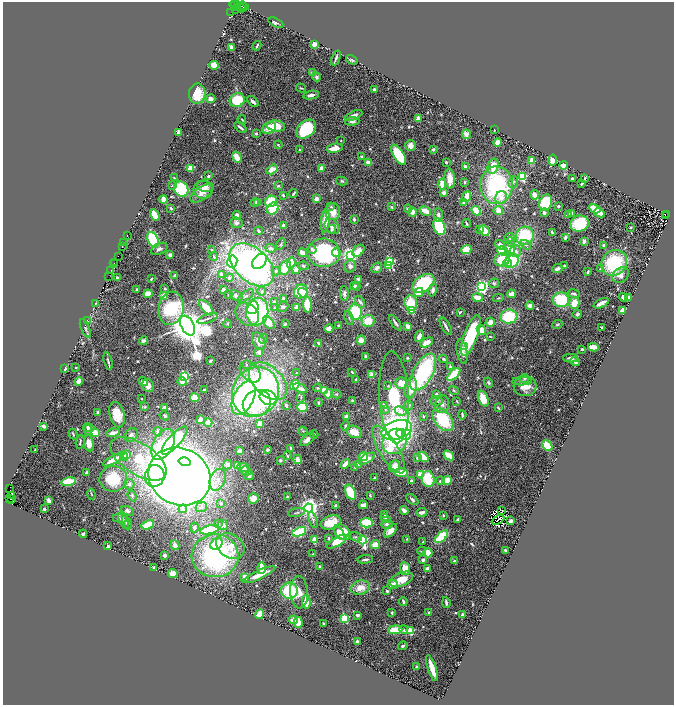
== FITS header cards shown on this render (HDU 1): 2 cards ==
NAXIS1  =                 1343
NAXIS2  =                 1405

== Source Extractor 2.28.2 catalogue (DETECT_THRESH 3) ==
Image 1343 x 1405 px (HDU 1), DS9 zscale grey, zoomed out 1/2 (1 PNG px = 2 x 2 image px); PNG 676 x 707 px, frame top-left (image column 2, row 1405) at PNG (3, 2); each listed source drawn as its Kron ellipse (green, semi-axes under 4 px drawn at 4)
Background 0.797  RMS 0.04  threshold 0.119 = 3 sigma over >= 5 px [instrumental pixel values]
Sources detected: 747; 48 cannot appear on this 1/2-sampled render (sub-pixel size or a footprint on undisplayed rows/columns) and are neither listed nor drawn; of the other 699, the 500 brightest by FLUX_AUTO listed and drawn (199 fainter detections omitted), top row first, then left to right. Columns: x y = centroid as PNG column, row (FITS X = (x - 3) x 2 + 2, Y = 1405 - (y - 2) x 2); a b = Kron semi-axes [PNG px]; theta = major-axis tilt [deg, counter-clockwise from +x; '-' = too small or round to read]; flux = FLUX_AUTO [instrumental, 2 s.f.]
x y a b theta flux
235 5 2 1 - 36
239 6 10 2 -11 150
243 6 4 2 - 100
237 7 4 2 - 440
241 8 2 1 - 17
235 9 2 1 - 32
231 12 2 1 - 59
276 23 8 3 -26 27
314 44 2 2 - 270
257 46 5 2 - 16
232 48 3 3 - 39
336 58 8 2 68 21
352 60 6 3 -34 14
214 65 5 4 - 64
312 73 3 3 - 12
317 77 4 4 - 20
301 88 5 2 - 8.4
374 89 3 2 - 11
197 94 10 8 85 180
311 95 8 3 11 47
210 99 5 4 - 37
237 100 7 7 - 280
253 102 7 3 -45 29
354 116 9 4 24 44
418 118 2 2 - 210
242 120 4 2 - 9.1
352 121 7 4 4 28
276 126 9 5 -8 160
240 127 7 3 -39 19
269 128 7 5 28 99
306 129 11 8 43 570
495 130 2 2 - 10
179 133 2 2 - 110
256 133 3 3 - 12
466 134 5 3 - 23
341 141 2 2 - 9.4
497 142 4 3 - 69
278 145 4 3 - 9.7
411 145 5 5 - 58
335 148 8 4 10 100
433 149 2 2 - 77
299 150 3 2 - 8.9
399 155 11 5 -58 410
237 157 6 4 -60 130
362 157 3 3 - 11
532 160 4 3 - 80
553 160 5 4 - 65
446 162 2 2 - 19
368 163 3 3 - 65
465 166 4 3 - 17
493 166 8 5 75 150
564 166 4 3 - 190
190 168 3 2 - 340
322 168 2 2 - 140
272 169 6 4 32 90
209 176 3 3 - 19
522 177 4 3 - 950
174 178 3 2 - 8.1
450 179 10 5 -86 92
572 179 2 2 - 11
585 179 3 2 - 11
342 181 6 4 -12 14
464 182 3 2 - 8.9
513 182 6 4 67 23
582 183 3 2 - 19
442 184 5 3 - 100
172 185 2 2 - 16
496 185 19 16 -88 1000
206 186 8 5 -13 39
278 186 3 2 - 11
181 189 8 7 - 390
203 190 9 9 - 98
294 193 4 2 - 19
444 193 3 3 - 45
201 194 13 6 34 61
283 195 3 2 - 15
535 195 5 2 - 95
467 197 6 3 68 100
501 198 6 6 - 57
164 199 4 3 - 90
316 199 4 3 - 48
271 201 6 5 - 250
255 202 4 3 - 11
258 202 4 4 - 38
546 202 8 6 68 340
464 203 3 3 - 38
558 206 2 2 - 14
331 207 2 2 - 26
391 207 3 3 - 10
171 208 3 2 - 11
273 208 6 5 - 220
408 209 4 3 - 28
595 209 6 3 -28 150
425 211 6 3 -28 97
476 211 5 3 - 180
498 211 5 4 - 75
333 212 8 7 - 94
412 212 5 4 - 54
544 213 4 3 - 30
571 213 3 3 - 14
599 213 5 3 - 120
667 214 2 1 - 65
155 215 6 3 -60 110
237 215 4 4 - 35
438 215 6 3 -87 31
568 215 4 3 - 18
666 216 2 1 - 17
354 219 4 3 - 19
325 221 11 4 84 150
236 223 6 5 - 24
467 223 4 2 - 17
580 224 9 8 - 370
283 225 3 2 - 21
332 226 8 6 -45 35
439 227 8 5 -69 410
630 228 2 2 - 9.5
332 229 4 4 - 13
480 230 3 2 - 10
259 231 4 3 - 10
484 231 6 3 -48 190
552 232 4 2 - 9.3
127 236 2 1 - 45
525 236 9 8 - 450
509 237 5 4 - 33
565 237 3 2 - 20
153 240 8 5 -65 510
584 241 3 3 - 34
511 242 5 3 - 11
124 243 2 1 - 12
281 244 6 3 62 9.4
500 245 5 4 - 50
526 245 6 4 -35 17
603 245 4 3 - 14
122 247 2 1 - 27
270 248 5 4 - 24
509 248 7 5 -71 160
159 249 9 5 25 29
312 249 4 3 - 23
466 249 5 4 - 140
212 250 4 3 - 8.4
358 251 7 5 48 85
503 251 6 4 -17 180
516 251 6 5 - 28
302 253 4 4 - 63
324 253 16 14 -6 970
336 253 4 3 - 50
170 255 4 3 - 28
350 255 4 3 - 3400
118 256 3 1 - 21
214 257 4 3 - 16
502 260 8 6 19 260
512 260 7 6 - 450
260 261 8 6 48 420
115 262 2 2 - 57
232 262 6 5 - 3100
390 262 3 3 - 970
291 263 5 4 - 210
508 263 5 3 - 68
614 263 14 12 44 560
114 264 3 1 - 44
252 265 26 16 -43 2700
564 265 3 2 - 12
303 266 5 4 - 12
350 266 6 5 - 28
388 266 3 2 - 280
285 268 8 5 61 180
377 268 6 4 38 33
600 268 4 3 - 9.4
296 269 5 4 - 48
557 269 5 3 - 40
111 270 4 1 - 45
276 271 4 4 - 13
588 272 4 2 - 13
221 274 4 3 - 31
621 275 9 7 32 63
175 276 3 3 - 41
109 277 4 3 - 23
117 278 2 2 - 47
229 278 4 4 - 17
151 279 3 2 - 9.4
358 279 3 3 - 13
494 283 5 4 - 17
423 284 12 8 36 530
354 286 4 3 - 32
357 286 3 3 - 10
482 287 3 3 - 2500
137 289 3 2 - 19
165 289 3 3 - 9
223 290 3 3 - 48
433 290 6 4 78 36
262 291 4 4 - 15
301 291 7 6 - 300
419 292 5 3 - 160
303 293 5 4 - 190
148 294 4 4 - 83
344 294 7 4 -87 26
512 294 4 3 - 83
574 294 6 3 -12 24
229 295 3 3 - 15
164 296 4 3 - 66
236 296 7 4 -35 27
246 296 9 3 36 19
477 297 5 3 - 110
623 297 4 3 - 29
629 297 4 3 - 40
498 298 5 2 - 8.3
283 299 3 2 - 25
561 300 8 7 - 430
274 302 4 3 - 13
360 302 6 3 -52 24
95 303 2 1 - 51
411 303 8 6 -85 190
574 303 6 5 - 120
601 303 8 3 26 47
308 305 8 4 -86 180
530 305 4 3 - 45
274 307 4 3 - 8.9
283 307 5 4 - 16
171 308 17 12 79 570
206 308 9 4 -48 180
253 308 6 6 - 140
297 308 3 3 - 64
623 310 4 3 - 110
412 311 3 3 - 230
257 312 14 11 80 990
355 312 8 6 -88 430
460 312 3 2 - 10
247 314 13 10 -43 90
577 314 4 3 - 19
509 317 8 7 - 370
208 318 11 2 19 17
349 318 7 3 -66 13
87 320 2 1 - 11
368 321 6 6 - 150
490 322 5 4 - 64
269 323 7 4 -53 140
395 323 9 2 -55 20
227 324 4 4 - 9.6
285 324 2 2 - 8.2
557 324 5 3 - 8.2
338 325 2 2 - 9.2
188 326 10 6 -62 34000
408 326 4 3 - 58
446 326 10 2 -60 30
602 327 4 2 - 9.3
85 328 10 3 -66 13
329 328 4 3 - 82
481 330 5 4 - 130
471 335 21 7 70 560
419 336 6 4 64 37
490 337 3 2 - 8.3
263 339 5 3 - 9.9
361 340 5 4 - 60
143 341 4 4 - 23
259 341 9 5 -63 68
427 342 7 3 26 90
319 343 3 2 - 18
464 346 2 2 - 13
593 347 5 3 - 130
582 349 3 2 - 10
259 352 3 3 - 41
462 352 12 5 -79 68
365 356 4 3 - 12
407 358 2 2 - 12
570 358 7 4 -1 33
443 359 4 3 - 15
108 361 9 3 -76 20
210 361 3 3 - 12
575 362 5 3 - 24
246 365 3 3 - 8.4
450 366 4 3 - 11
76 368 2 2 - 26
65 369 3 2 - 24
250 372 12 8 -49 83
352 372 3 2 - 11
423 372 20 10 61 900
296 373 4 3 - 11
454 374 8 4 46 340
372 375 3 3 - 72
184 376 3 3 - 1100
524 378 5 3 - 13
356 380 4 3 - 21
79 381 4 3 - 110
182 381 5 3 - 81
268 381 23 14 -44 650
522 381 10 4 2 24
143 382 5 4 - 30
401 383 6 5 - 94
488 383 5 3 - 11
295 385 5 3 - 210
148 386 7 5 -56 53
388 386 4 3 - 11
525 386 11 10 - 130
300 388 7 3 -25 61
318 388 4 3 - 12
411 388 11 5 77 130
204 390 2 2 - 14
324 390 3 2 - 290
454 390 5 3 - 11
255 392 25 23 62 2200
329 394 5 4 - 190
336 394 5 3 - 10
436 395 4 4 - 32
301 397 5 3 - 11
394 397 46 14 -86 1000
195 398 5 3 - 180
244 398 18 10 64 530
268 398 9 7 -31 460
141 399 2 2 - 12
483 399 8 5 -68 130
352 401 3 2 - 11
436 401 6 4 -3 21
457 401 3 2 - 9
318 402 4 3 - 9.1
257 403 14 12 31 280
442 404 9 7 76 39
384 405 3 2 - 25
286 406 3 2 - 23
409 406 4 4 - 20
145 407 4 3 - 11
165 407 4 3 - 22
302 407 5 4 - 290
498 408 4 2 - 12
385 410 4 3 - 9.4
400 411 6 3 -26 78
98 412 3 3 - 19
117 414 13 7 -76 130
462 415 4 2 - 15
165 416 5 3 - 12
346 416 4 3 - 38
423 416 3 3 - 11
200 419 3 2 - 130
443 420 13 8 -51 430
208 423 4 3 - 130
260 423 3 3 - 84
44 426 3 2 - 37
345 426 5 4 - 20
89 427 5 3 - 35
88 430 5 3 - 19
397 430 16 9 18 1400
303 431 4 3 - 8.6
158 432 5 3 - 32
354 432 8 6 -24 120
95 433 3 3 - 450
113 433 6 3 15 56
401 433 4 3 - 180
73 434 5 3 - 12
314 434 4 3 - 8.5
131 435 7 6 - 25
406 435 5 4 - 550
307 440 8 4 39 48
174 441 18 6 48 420
395 441 13 11 50 450
80 442 7 2 79 13
89 443 8 5 -81 89
163 444 17 10 62 450
547 446 6 4 -45 150
291 448 4 2 - 26
35 449 2 2 - 12
268 450 2 2 - 39
389 450 27 9 -59 240
240 451 4 3 - 55
127 455 2 2 - 130
449 455 6 3 -37 210
124 456 5 3 - 48
287 456 2 2 - 14
363 457 4 3 - 200
417 457 4 3 - 14
423 457 6 3 -43 180
138 459 32 15 -33 340
298 459 4 4 - 46
367 459 9 4 29 71
113 460 11 3 29 110
280 460 3 3 - 14
185 462 6 4 -14 240
345 464 6 3 46 50
227 465 5 4 - 48
358 465 3 2 - 54
237 466 4 3 - 94
394 466 6 5 - 110
354 467 4 3 - 8.1
243 468 6 4 -8 29
246 471 5 4 - 31
86 472 3 3 - 17
401 472 7 3 -1 160
420 475 4 3 - 110
155 476 11 10 - 350
179 476 32 28 -27 13000
249 476 5 4 - 15
374 478 3 2 - 12
113 479 14 13 - 260
428 479 8 6 -78 270
218 480 11 7 70 64
447 480 4 4 - 110
68 481 7 4 11 210
411 481 2 2 - 68
440 481 5 4 - 17
129 484 5 5 - 19
10 488 3 1 - 46
350 492 8 5 -66 230
91 494 5 2 - 8.3
12 495 3 2 - 140
370 495 3 2 - 11
132 496 6 4 -70 11
288 497 3 3 - 13
10 498 2 1 - 220
12 499 2 2 - 98
253 499 5 5 - 75
412 500 7 3 -39 16
49 501 4 2 - 68
221 503 4 3 - 15
335 505 2 2 - 11
363 505 4 3 - 36
201 507 6 4 24 20
309 508 4 4 - 6600
44 509 3 2 - 19
183 509 4 4 - 20
502 510 2 1 - 17
128 511 7 4 -25 20
404 511 4 3 - 56
296 512 9 3 11 12
422 512 5 3 - 51
385 515 4 3 - 9.6
443 515 3 2 - 8.7
120 518 7 3 -7 10
386 518 5 4 - 12
458 519 3 2 - 14
313 520 8 3 -70 14
498 520 7 2 28 8.2
124 521 9 3 -64 15
511 521 4 3 - 22
127 522 7 3 -66 27
331 522 10 6 18 140
367 523 6 5 - 230
218 524 3 3 - 47
387 524 6 4 1 19
148 525 6 3 23 230
223 525 5 5 - 24
194 527 5 4 - 19
209 530 10 4 12 340
390 531 8 4 45 60
299 532 7 4 23 340
342 532 9 6 -38 180
340 533 7 3 -56 150
83 534 4 2 - 16
355 537 7 3 -14 14
442 537 8 4 40 430
329 538 2 2 - 11
407 539 4 3 - 10
314 540 4 2 - 180
363 540 4 3 - 1400
337 542 11 4 30 230
423 542 2 2 - 13
216 544 6 5 - 210
175 545 5 4 - 29
375 545 5 4 - 90
108 546 2 2 - 86
230 546 15 11 -33 160
505 550 3 2 - 19
422 551 4 3 - 9.8
428 553 4 4 - 110
313 554 2 2 - 21
164 555 3 3 - 23
215 556 23 21 -2 1500
365 559 8 3 5 17
423 560 3 2 - 40
454 561 2 2 - 29
320 566 2 2 - 30
154 568 3 3 - 11
261 568 5 3 - 150
405 568 6 5 - 130
427 568 4 3 - 27
173 574 5 4 - 98
259 575 18 3 25 100
245 577 4 3 - 69
401 579 12 6 22 110
393 585 5 4 - 64
360 588 9 7 18 99
289 591 8 8 - 370
387 591 3 3 - 14
299 592 16 9 -86 100
403 601 4 2 - 17
306 602 7 3 -86 110
446 603 5 2 - 21
392 612 3 2 - 8.5
429 612 3 3 - 13
260 614 5 3 - 110
358 615 3 2 - 23
462 615 3 3 - 31
345 618 3 3 - 740
294 620 4 3 - 100
298 622 5 3 - 160
324 624 3 2 - 8.9
395 630 7 4 3 170
404 630 4 3 - 15
410 631 3 3 - 440
357 641 3 3 - 21
403 646 5 3 - 16
417 667 4 3 - 11
432 668 13 3 -72 140
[199 fainter detections neither listed nor drawn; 48 sub-pixel or undisplayed-footprint detections neither listed nor drawn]